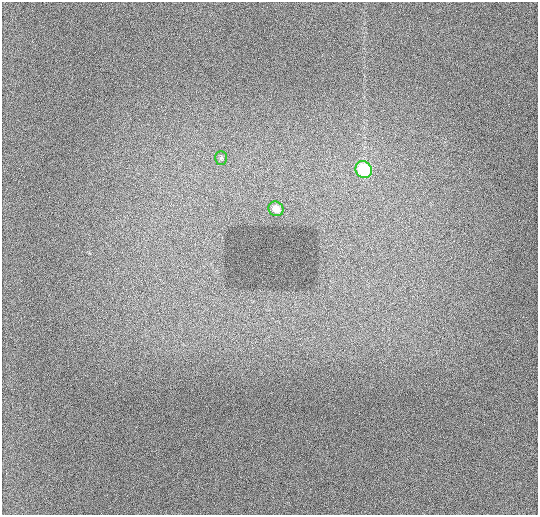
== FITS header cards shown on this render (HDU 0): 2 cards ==
NAXIS1  =                  536 / length of data axis 1
NAXIS2  =                  513 / length of data axis 2

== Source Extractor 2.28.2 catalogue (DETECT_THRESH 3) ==
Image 536 x 513 px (HDU 0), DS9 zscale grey, 1 PNG px = 1 image px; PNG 540 x 517 px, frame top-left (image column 1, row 513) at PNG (2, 2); each listed source drawn as its Kron ellipse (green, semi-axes under 4 px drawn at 4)
Background 934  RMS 12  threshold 34.8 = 3 sigma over >= 5 px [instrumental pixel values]
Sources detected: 3; all 3 listed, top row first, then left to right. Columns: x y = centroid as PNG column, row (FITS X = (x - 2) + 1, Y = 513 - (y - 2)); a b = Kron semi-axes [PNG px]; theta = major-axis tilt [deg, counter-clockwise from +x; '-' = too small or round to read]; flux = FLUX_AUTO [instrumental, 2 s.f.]
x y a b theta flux
221 158 7 5 -89 1600
364 170 9 8 - 44000
276 209 8 7 - 6800